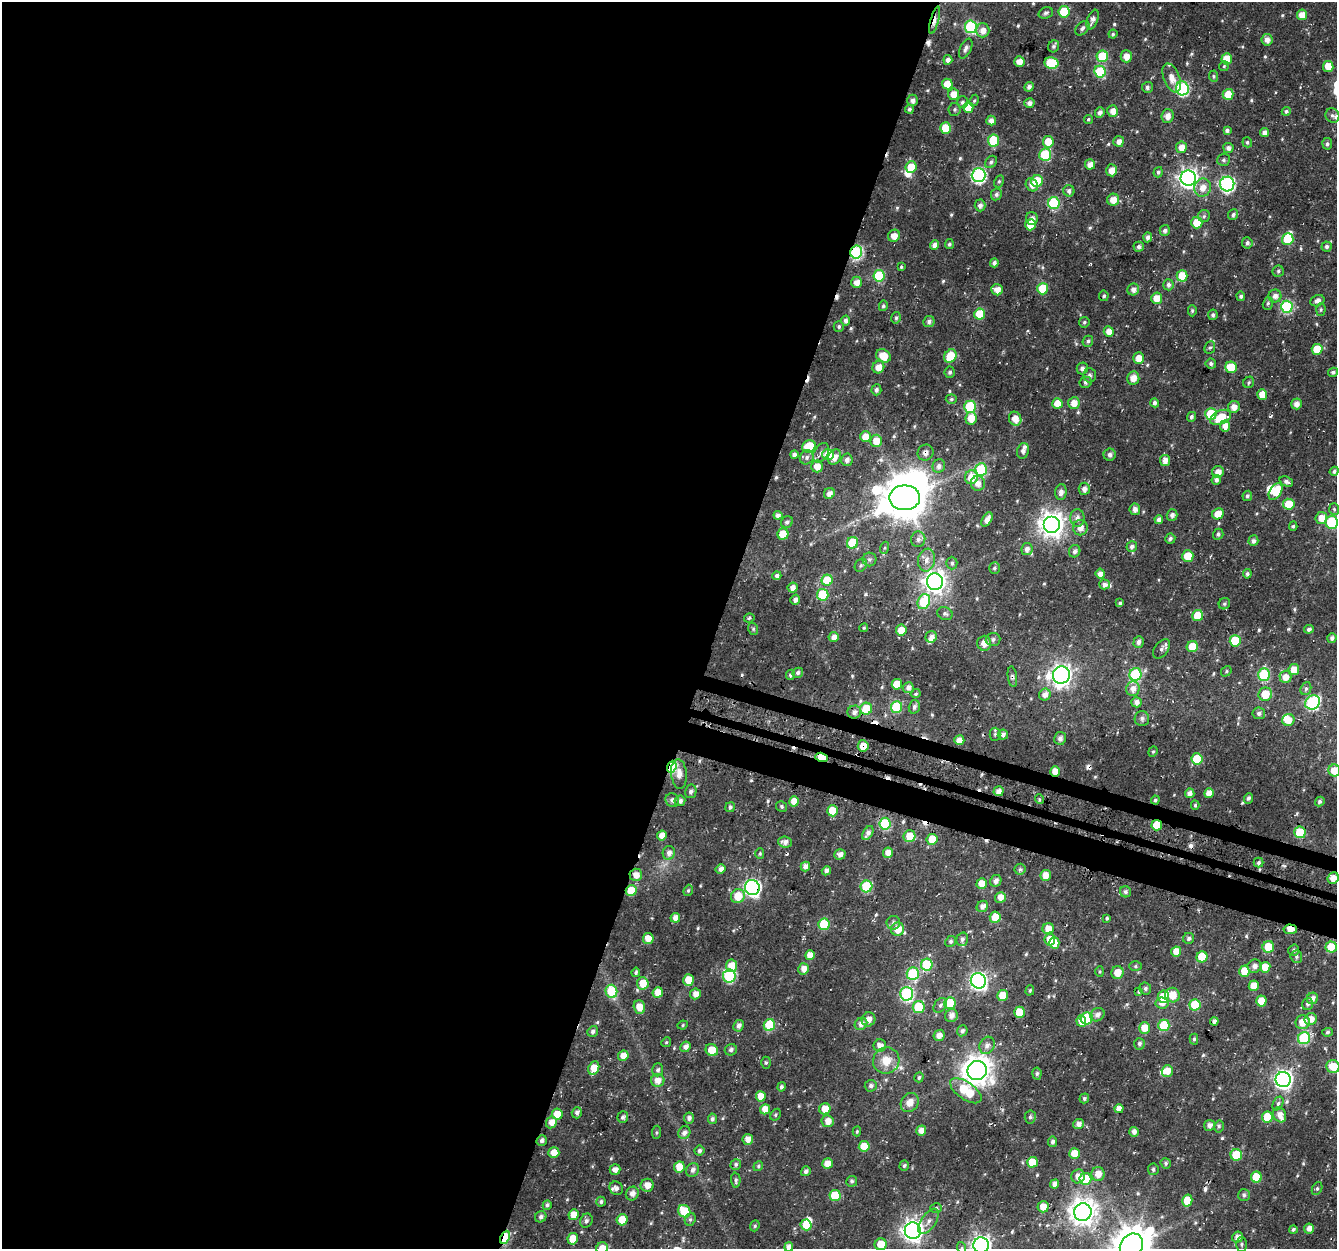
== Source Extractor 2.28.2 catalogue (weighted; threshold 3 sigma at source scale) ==
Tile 5 of 4 x 4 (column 1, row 2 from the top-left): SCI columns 30-1364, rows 2822-4068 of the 5393 x 5591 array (HDU 1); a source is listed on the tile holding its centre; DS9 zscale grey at full resolution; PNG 1339 x 1251 px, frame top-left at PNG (2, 2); each listed source drawn as its Kron ellipse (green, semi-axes under 4 px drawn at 4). Shown black and unused: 56% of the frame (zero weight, under 3 of 4 exposures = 4% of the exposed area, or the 3 px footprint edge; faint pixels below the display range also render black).
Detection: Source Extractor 2.28.2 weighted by HDU 2 'WHT'; one run over the whole footprint, this tile lists its part. Background 0.0213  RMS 0.0042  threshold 0.0189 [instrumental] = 3 sigma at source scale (4.5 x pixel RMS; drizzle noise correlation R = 1.50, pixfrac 1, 0.0396/0.0396 arcsec/px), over >= 5 px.
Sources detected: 595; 4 inside a brighter object's white glare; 17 cosmic-ray / hot-pixel residue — neither listed nor drawn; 13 inside a brighter listed object's ellipse — not listed separately; of the other 561, all 500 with FLUX_AUTO >= 0.573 (the completeness limit of this list) listed and drawn (61 fainter detections not listed), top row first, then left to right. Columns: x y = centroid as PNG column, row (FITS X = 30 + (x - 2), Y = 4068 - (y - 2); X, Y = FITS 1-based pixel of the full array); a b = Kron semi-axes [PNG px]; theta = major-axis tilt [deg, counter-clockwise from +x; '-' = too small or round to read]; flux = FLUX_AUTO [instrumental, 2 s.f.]
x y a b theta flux
1064 12 5 5 - 17
1046 13 7 5 18 0.93
1302 15 5 5 - 4.7
1093 19 10 5 68 2.1
935 20 14 4 74 4.5
971 27 6 6 - 35
1082 28 8 5 48 1.2
983 30 7 7 - 3.8
1113 34 4 4 - 0.65
1267 40 6 5 - 2.4
1054 46 6 5 - 0.95
966 49 10 5 65 1.5
1102 56 6 5 - 18
1126 56 6 5 - 3.7
1227 59 5 5 - 7.9
948 60 5 4 - 2.2
1019 61 5 5 - 3.5
1051 63 7 6 - 18
1224 66 5 5 - 0.62
1328 66 5 5 - 6.5
1100 72 6 5 - 21
1213 76 6 4 -89 0.68
1172 78 15 8 -69 4.3
947 84 5 5 - 6.1
1029 87 5 4 - 1.7
1147 87 5 5 - 1.1
1182 88 7 6 - 59
953 94 6 5 - 4.5
1228 94 5 5 - 6.6
912 100 6 5 - 1.7
974 101 6 4 62 0.64
962 102 6 5 - 1.1
1029 103 5 5 - 2
968 107 5 5 - 6.9
909 109 4 4 - 1
955 109 6 6 - 0.88
1113 111 6 5 - 3.8
1286 111 4 4 - 0.86
1100 113 5 4 - 1.7
1332 115 7 6 - 1.2
1167 116 7 6 - 3
1088 119 4 4 - 0.72
991 121 5 4 - 2.6
946 128 5 5 - 12
1227 130 4 4 - 1.3
1265 132 4 4 - 2.7
994 141 6 5 - 19
1119 141 5 5 - 2.5
1048 142 6 5 - 7.9
1247 142 5 4 - 0.79
1327 144 6 5 - 0.94
1181 147 5 5 - 4.1
1228 148 5 5 - 1.9
1045 155 6 6 - 23
1224 160 6 6 - 0.96
991 162 7 5 46 1.1
1090 164 5 5 - 3.7
911 167 6 5 - 8.1
1112 170 6 5 - 4.2
1158 172 5 4 - 0.97
979 175 7 7 - 76
1188 178 8 7 - 230
999 181 6 4 62 0.77
1037 181 6 5 - 13
1227 184 7 7 - 84
1032 185 7 5 -55 2.7
1203 188 9 8 - 4.1
1069 191 6 5 - 1.6
996 194 6 5 - 1.3
1113 200 6 6 - 4.5
1054 203 6 6 - 30
980 205 6 5 - 1.7
1233 215 5 5 - 1.1
1204 216 6 6 - 0.94
1032 219 6 6 - 2.1
1197 223 5 5 - 8.4
1030 225 6 5 - 7.1
1165 230 5 5 - 1.3
894 236 6 6 - 3.2
1148 237 5 4 - 1.8
1288 239 6 5 - 18
1247 243 5 5 - 1.1
949 244 5 4 - 0.84
935 245 5 4 - 2.5
1139 247 5 5 - 1.4
1327 247 5 5 - 1.1
856 252 6 6 - 53
994 263 4 4 - 1.7
901 267 4 3 - 0.58
1278 271 6 5 - 0.84
879 276 6 5 - 23
1182 276 6 5 - 8.9
856 282 6 5 - 3.4
1168 285 6 5 - 1.4
1043 289 5 5 - 12
1133 289 6 5 - 2.1
997 290 6 5 - 3.7
1104 296 5 4 - 0.77
1241 296 4 4 - 0.98
1275 296 6 6 - 2.1
1157 298 5 5 - 5.6
1317 301 7 5 23 2.2
1268 303 6 5 - 0.91
883 306 5 4 - 0.8
1287 307 6 6 - 45
1321 310 6 4 88 0.73
1192 311 5 4 - 0.74
980 314 5 5 - 11
1213 315 5 5 - 1
896 318 6 4 75 0.74
846 321 5 4 - 1.5
929 321 6 5 - 1.4
1084 322 5 5 - 0.74
839 327 5 5 - 0.79
1109 331 5 5 - 3.7
1088 341 6 5 - 1.1
1210 348 6 5 - 0.76
1317 349 5 5 - 10
883 356 8 6 -34 7.7
950 356 7 5 56 12
1139 358 5 5 - 5.2
1211 364 5 5 - 1.4
878 367 6 5 - 4.3
1231 367 6 5 - 12
1082 368 6 5 - 1.6
950 372 5 5 - 1
1333 372 5 4 - 1
1090 375 7 6 - 1.3
1133 378 7 6 - 3.9
1085 382 6 6 - 1.1
1249 382 6 5 - 0.8
876 390 5 5 - 1.3
1262 394 5 5 - 5.1
951 399 5 4 - 0.67
1057 403 5 5 - 7.1
1074 403 6 5 - 4.7
1155 403 4 4 - 1.5
1296 404 5 5 - 2.6
970 407 6 6 - 30
1234 407 6 5 - 3.2
1211 414 6 5 - 18
1191 417 5 4 - 1.2
1221 417 11 6 26 11
971 418 6 5 - 5.5
1015 419 7 6 - 4.3
1225 426 5 5 - 3.3
865 437 5 5 - 5.5
876 441 6 5 - 5.8
809 446 7 6 - 14
1023 451 8 6 75 1.5
821 453 10 7 60 1.9
925 453 8 7 - 1.9
794 454 4 4 - 1.7
828 454 6 5 - 7.3
1110 455 6 6 - 1.5
807 457 7 6 - 1.4
835 457 8 6 65 2.8
847 460 6 5 - 1.6
1165 460 5 5 - 3.3
817 466 6 6 - 4
939 466 7 6 - 1.9
981 469 6 6 - 29
1334 471 5 4 - 1.2
1218 472 6 5 - 3.2
971 477 7 6 - 8.4
1216 480 5 4 - 1.8
1286 481 7 4 -23 1.5
978 483 7 7 - 3.2
1084 489 6 5 - 2.2
1276 491 9 5 57 9.4
1061 492 8 5 86 2.3
829 493 6 5 - 2.4
1247 496 5 4 - 0.95
905 498 15 12 0 1600
1289 504 6 5 - 11
1135 509 5 5 - 2.1
1334 509 6 5 - 0.65
1218 514 6 5 - 5.4
778 515 4 4 - 1.9
1172 515 6 5 - 1.5
1077 518 9 7 89 2.3
1321 518 6 6 - 4.4
987 519 8 4 59 3
1159 519 4 4 - 2
787 522 6 5 - 1.2
1331 522 6 6 - 22
1052 524 8 8 - 410
1293 526 5 4 - 0.66
1080 528 7 7 - 2.9
783 534 5 5 - 9.1
1218 534 5 5 - 1
918 539 8 7 - 1.8
1170 539 5 5 - 0.94
1253 541 5 5 - 1.6
852 543 6 5 - 16
1132 546 5 5 - 1.4
884 548 6 4 70 0.65
1027 549 6 5 - 2.2
1075 551 6 5 - 1.5
1188 556 5 5 - 9.5
869 559 7 7 - 1.3
926 560 11 8 80 3.2
952 563 6 5 - 1
861 565 7 5 58 0.97
994 568 5 5 - 0.87
1100 574 5 4 - 2.6
1247 574 4 4 - 0.95
777 576 4 4 - 1.5
827 580 5 5 - 13
935 582 8 8 - 290
1104 584 5 5 - 1.8
793 588 5 5 - 2.6
823 595 6 5 - 20
795 600 5 4 - 1.8
924 602 8 6 66 21
1120 603 4 3 - 0.81
1224 604 6 5 - 0.95
945 614 8 6 -25 1.2
1198 616 5 5 - 11
749 618 5 4 - 0.73
864 628 4 4 - 0.62
753 629 6 5 - 0.69
1309 629 5 4 - 1.1
901 630 5 5 - 5.9
834 637 5 5 - 2.7
931 637 6 5 - 2.5
1332 638 5 4 - 1.2
993 639 7 6 - 1.4
1235 641 5 5 - 17
1139 642 6 5 - 1.7
984 643 7 7 - 3.8
1192 647 5 5 - 8.6
1161 649 11 6 52 1.6
1294 670 5 5 - 4.7
1226 671 5 4 - 0.64
798 673 5 4 - 1.2
1135 674 6 6 - 35
790 675 5 4 - 0.89
1061 675 9 8 - 260
1264 675 6 6 - 33
1012 677 10 4 -82 1.2
1285 677 6 6 - 4
897 684 5 5 - 7.6
908 688 5 5 - 1.8
1133 689 7 6 - 3.4
1306 689 6 5 - 0.82
916 694 5 4 - 0.72
1265 694 7 6 - 9
1045 695 6 5 - 2.5
1136 702 5 5 - 2.3
1313 702 8 6 39 60
896 707 6 5 - 22
914 707 7 5 75 1.3
866 709 6 6 - 13
854 712 7 6 - 2.1
1259 713 6 6 - 1.3
1142 718 7 7 - 1.3
1288 720 6 6 - 4.2
995 734 6 5 - 0.82
1003 735 5 5 - 1.5
1060 738 6 6 - 1.7
959 740 5 5 - 3.4
863 746 6 5 - 5.3
1153 752 5 4 - 0.62
822 757 6 4 -15 15
1197 759 5 5 - 18
672 767 6 4 67 33
1334 770 6 6 - 6.2
1055 771 5 5 - 4.6
679 774 15 7 -84 3.7
691 791 7 5 77 1.2
999 791 5 5 - 2.6
1190 793 5 4 - 2.7
1209 793 5 4 - 3.5
1248 798 5 4 - 1.1
1039 799 5 3 - 0.6
672 800 7 6 - 1.6
1155 800 4 4 - 0.92
680 801 5 5 - 1.8
794 801 5 5 - 4.9
1320 802 5 4 - 0.97
1195 805 4 4 - 0.62
781 806 6 5 - 0.76
730 807 5 4 - 1.1
833 811 5 5 - 10
885 824 6 6 - 30
1157 825 5 5 - 12
1300 832 6 5 - 18
868 833 7 4 59 2.1
662 835 5 4 - 4.2
909 836 6 5 - 7
932 839 5 5 - 8.7
785 842 7 5 -5 2.2
669 853 7 6 - 2.3
888 853 5 5 - 3.3
760 854 5 4 - 0.62
840 854 5 5 - 2.3
1258 863 5 4 - 0.8
805 866 5 4 - 2.7
721 869 5 4 - 2
1020 869 5 5 - 0.91
826 871 5 4 - 1.8
636 875 6 6 - 3.4
1046 875 5 5 - 4.3
1333 878 6 5 - 3.5
996 881 6 5 - 1.6
982 884 5 5 - 4.9
866 886 6 6 - 23
752 888 7 7 - 110
688 890 6 4 68 0.68
631 891 5 5 - 11
1125 892 6 5 - 1.2
738 896 7 6 - 7.9
1000 897 5 5 - 3.6
982 906 6 5 - 2.4
995 917 5 5 - 6.3
675 918 5 4 - 3.1
1107 918 4 3 - 0.64
893 923 7 6 - 1.3
824 924 5 5 - 18
898 929 6 6 - 6.8
1048 929 6 5 - 4.6
1290 929 6 4 -5 3.8
1189 938 5 5 - 1.2
648 939 5 5 - 4.6
962 939 7 5 74 1.3
1050 940 6 5 - 5.7
951 941 6 5 - 0.83
1054 943 5 5 - 7
1268 947 6 5 - 9.6
1331 947 5 5 - 9.4
1294 950 5 5 - 0.99
1176 951 5 5 - 5.3
810 955 5 5 - 4.3
1202 957 5 5 - 13
1296 957 6 6 - 1
927 965 6 5 - 22
732 966 6 5 - 6.3
1135 966 6 5 - 0.67
1255 966 7 6 - 1.8
1265 967 5 5 - 6.2
803 969 5 5 - 3.4
1244 971 5 5 - 7.3
636 972 5 4 - 0.84
1100 972 5 4 - 0.58
1117 973 6 6 - 4.6
913 974 6 6 - 29
729 976 6 6 - 44
688 980 5 5 - 6.4
978 981 8 7 - 140
643 983 6 6 - 7.3
1254 986 5 5 - 5.8
1145 989 6 6 - 1.1
1030 990 5 4 - 0.65
611 991 6 6 - 19
1139 991 3 3 - 0.71
658 992 5 5 - 5.4
695 994 5 5 - 3.1
907 994 7 6 - 58
1002 995 5 5 - 6.6
1172 995 7 7 - 5.8
1163 997 6 5 - 10
1312 998 6 5 - 2.2
1261 1001 5 5 - 7.2
950 1003 6 5 - 14
1162 1003 6 5 - 2.7
1308 1004 6 5 - 1.2
940 1005 8 6 52 1.2
1195 1005 6 5 - 18
639 1007 7 5 -71 5.6
919 1007 6 6 - 15
1019 1012 5 5 - 10
951 1015 7 6 - 2.8
1097 1015 7 6 - 2
1087 1018 6 6 - 26
869 1019 7 6 - 2.6
1311 1019 6 6 - 3.6
1081 1021 6 5 - 4.4
1214 1021 4 4 - 1.6
1303 1022 7 7 - 6.4
861 1024 7 5 43 2.4
683 1025 5 4 - 0.61
769 1025 6 5 - 20
1164 1025 5 5 - 20
739 1026 6 5 - 1.9
1145 1028 6 5 - 6.4
593 1031 6 5 - 1.3
962 1031 5 5 - 1.5
1327 1032 5 4 - 0.8
939 1035 6 5 - 2.4
1304 1038 6 6 - 36
1194 1039 5 4 - 0.76
666 1042 5 4 - 0.57
1139 1044 6 5 - 1.3
987 1045 9 7 63 2.1
880 1046 6 6 - 3
685 1047 5 4 - 2.3
712 1050 6 5 - 6.8
731 1050 6 5 - 1.2
623 1056 5 5 - 4.3
886 1061 13 13 - 6.9
766 1063 6 5 - 0.7
1333 1067 7 6 - 8.8
594 1068 7 5 65 5.6
658 1070 6 5 - 1.1
977 1070 10 9 - 580
1167 1071 5 5 - 4.5
1037 1074 6 4 85 0.89
919 1077 5 4 - 0.93
658 1080 7 6 - 3.5
1283 1080 7 7 - 180
871 1086 6 6 - 1.4
781 1087 5 4 - 1.1
966 1091 18 8 -35 17
761 1096 5 5 - 5.9
1084 1098 5 4 - 1.1
910 1102 10 8 53 3.7
1278 1103 7 5 63 1
765 1109 5 5 - 4.7
825 1109 6 5 - 5.8
1119 1109 5 4 - 3.4
577 1113 6 5 - 1.4
557 1114 5 5 - 7.2
776 1115 6 4 58 0.66
1279 1115 8 6 -63 3.5
623 1117 6 5 - 1.3
1030 1117 6 5 - 0.96
1267 1117 5 5 - 13
689 1118 5 5 - 1.5
712 1119 5 4 - 1.1
828 1121 6 6 - 3.8
551 1122 6 5 - 3.8
1078 1124 5 5 - 2.3
1210 1125 5 5 - 2.3
1219 1126 6 5 - 0.83
857 1131 5 4 - 0.62
921 1131 5 5 - 3.4
657 1132 7 4 84 0.63
1134 1132 5 4 - 2.3
684 1133 6 6 - 1.9
748 1139 5 5 - 3.5
542 1140 6 5 - 1.5
1053 1142 5 4 - 1.2
864 1146 5 5 - 8.9
699 1151 5 5 - 1.2
554 1153 5 5 - 5.5
1074 1153 5 5 - 6.7
1236 1155 6 5 - 16
1032 1162 5 5 - 8.6
1166 1163 5 5 - 0.88
736 1164 5 5 - 0.85
827 1164 5 5 - 4.7
758 1166 5 4 - 0.64
904 1166 5 4 - 0.78
679 1167 6 5 - 7.3
1153 1169 6 5 - 0.99
615 1170 5 5 - 2.5
692 1170 7 6 - 1.8
806 1171 5 4 - 1.3
1098 1174 7 6 - 4.2
1078 1176 7 6 - 3.8
1256 1177 5 5 - 13
1085 1179 6 6 - 12
736 1180 8 4 -88 1
852 1181 5 5 - 0.87
1055 1184 5 4 - 2.5
647 1185 6 6 - 3.5
616 1188 7 6 - 1.6
1317 1189 7 5 64 0.82
632 1194 7 6 - 2.5
835 1195 5 5 - 14
1244 1195 6 6 - 0.93
1187 1201 6 5 - 8.5
601 1202 5 4 - 0.99
547 1205 5 4 - 1
1043 1207 5 5 - 5.3
936 1208 6 5 - 0.7
684 1211 6 5 - 16
1083 1212 9 8 - 480
573 1215 5 5 - 5
541 1217 6 5 - 1.3
690 1219 6 5 - 0.89
622 1220 5 5 - 11
586 1221 7 6 - 1.2
928 1221 14 7 54 2.7
806 1225 5 5 - 7.5
755 1226 6 4 69 0.72
1293 1229 4 4 - 0.78
1309 1229 5 5 - 3.1
913 1231 8 8 - 280
505 1237 7 4 66 26
1237 1237 6 5 - 2.5
573 1239 6 5 - 6.3
881 1244 6 6 - 7.2
1241 1244 7 5 -90 0.94
981 1245 7 7 - 230
1131 1246 13 11 50 1100
789 1247 5 4 - 2.6
602 1248 6 5 - 3.9
962 1248 6 4 -72 0.57
Overlapping masked pixels (flux is a lower limit): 16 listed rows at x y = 935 20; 856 252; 925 453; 1012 677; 863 746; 822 757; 672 767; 1055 771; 1157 825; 1300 832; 636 875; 752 888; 631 891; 1290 929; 966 1091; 505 1237
Isophote crosses this tile's border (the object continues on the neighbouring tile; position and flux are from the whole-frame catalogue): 7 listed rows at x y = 1334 770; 1333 1067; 981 1245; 1131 1246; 789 1247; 602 1248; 962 1248